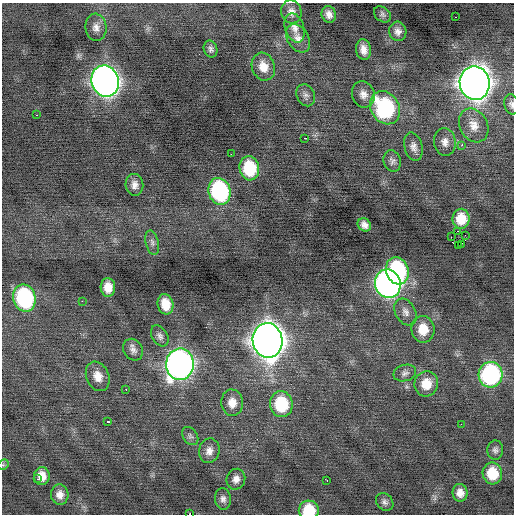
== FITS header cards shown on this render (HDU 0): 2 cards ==
NAXIS1  =                  512 / Axis length
NAXIS2  =                  512 / Axis length

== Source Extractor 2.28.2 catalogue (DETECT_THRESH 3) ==
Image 512 x 512 px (HDU 0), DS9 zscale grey, 1 PNG px = 1 image px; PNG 516 x 516 px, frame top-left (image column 1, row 512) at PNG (2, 3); each listed source drawn as its Kron ellipse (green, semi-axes under 4 px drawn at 4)
Background -0.041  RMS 0.8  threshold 2.4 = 3 sigma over >= 5 px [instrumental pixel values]
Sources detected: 72; all 72 listed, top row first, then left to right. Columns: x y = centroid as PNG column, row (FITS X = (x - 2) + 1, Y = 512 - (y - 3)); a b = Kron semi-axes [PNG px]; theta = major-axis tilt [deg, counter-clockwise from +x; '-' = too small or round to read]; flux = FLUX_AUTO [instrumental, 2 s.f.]
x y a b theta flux
291 12 12 10 -75 380
329 14 8 7 - 330
382 14 9 7 -42 160
456 17 3 2 - 200
96 27 13 10 -84 400
295 28 15 9 -73 410
398 31 10 8 -76 310
298 38 15 10 -59 440
211 49 8 6 -69 180
363 50 10 7 -82 430
263 67 14 11 -71 700
105 81 16 13 -71 43000
475 83 17 15 -81 72000
363 94 13 11 -71 440
306 95 11 8 -65 240
511 104 10 7 -77 200
385 108 17 14 -58 6000
36 115 2 2 - 260
474 125 18 14 -62 740
304 138 3 2 - 100
445 142 14 11 -84 420
462 145 2 2 - 680
413 147 14 9 -75 350
231 154 2 2 - 140
392 161 11 8 -75 220
249 168 12 9 -78 2400
134 185 11 9 -84 360
220 191 13 11 -74 7900
461 219 10 8 90 980
364 225 7 6 - 290
458 231 2 2 - 330
465 235 3 2 - 49
451 237 3 2 - 150
152 243 12 6 -76 220
461 244 3 3 - 77
458 245 3 2 - 200
397 271 14 11 -73 5900
388 284 14 13 - 29000
108 287 9 7 -88 630
24 298 14 11 -75 7100
82 301 2 2 - 170
165 304 10 8 -77 830
405 312 14 10 -61 350
423 329 13 11 -82 1000
160 336 11 7 -59 230
267 340 17 15 -79 84000
133 350 11 9 -57 300
180 364 16 14 88 33000
405 373 11 8 14 230
490 375 13 12 - 8800
98 376 15 11 -67 660
426 384 13 12 - 920
126 390 3 2 - 47
232 403 13 11 -86 620
281 404 13 11 -83 2900
108 421 3 3 - 310
461 424 2 2 - 240
190 436 10 7 -56 160
495 450 10 8 87 190
209 451 12 10 76 400
3 465 6 4 46 87
492 473 11 9 -78 1400
42 476 9 8 - 540
37 479 2 2 - 100
236 479 10 9 - 340
327 480 3 2 - 60
460 493 9 7 -82 400
60 495 10 9 - 400
223 499 11 8 -85 250
385 502 10 7 -48 190
309 510 10 9 - 1700
189 514 2 2 - 950
At the frame edge (FLAGS 8, measured only in part): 4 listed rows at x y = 511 104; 3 465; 309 510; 189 514